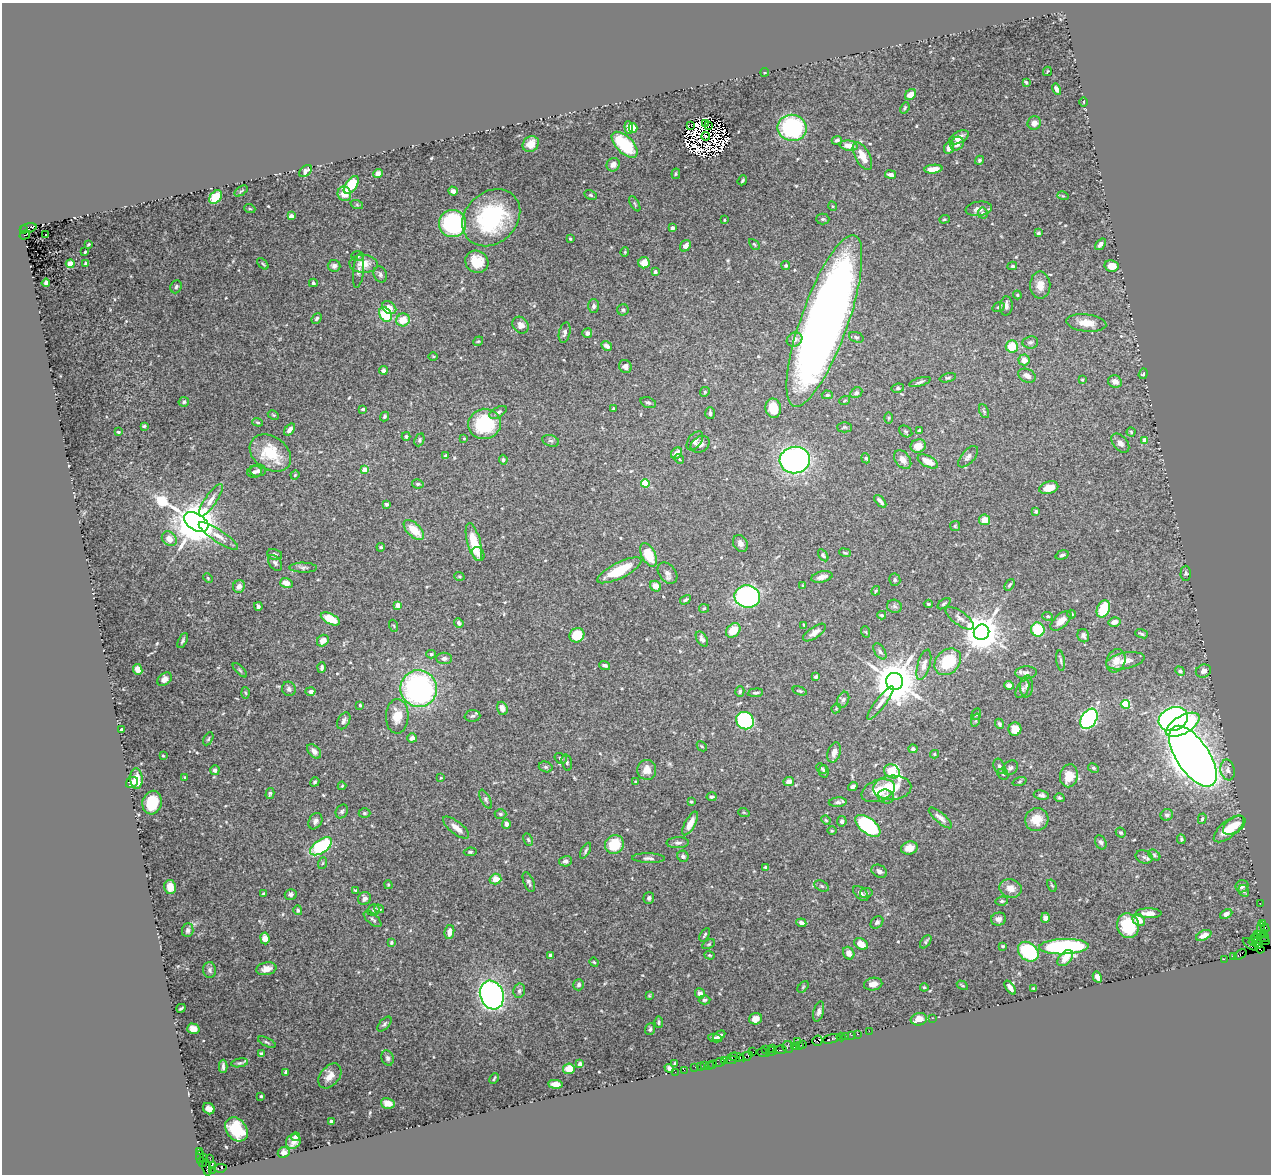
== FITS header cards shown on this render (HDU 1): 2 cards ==
NAXIS1  =                 1269
NAXIS2  =                 1172

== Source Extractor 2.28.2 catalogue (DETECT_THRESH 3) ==
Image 1269 x 1172 px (HDU 1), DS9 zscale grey, 1 PNG px = 1 image px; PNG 1273 x 1176 px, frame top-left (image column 1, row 1172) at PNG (2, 3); each listed source drawn as its Kron ellipse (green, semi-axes under 4 px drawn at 4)
Background 1.42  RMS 0.019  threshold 0.0563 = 3 sigma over >= 5 px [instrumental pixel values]
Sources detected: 550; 12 with non-positive FLUX_AUTO (blend fragments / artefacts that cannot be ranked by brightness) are neither listed nor drawn; of the other 538, the 500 brightest by FLUX_AUTO listed and drawn (38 fainter detections omitted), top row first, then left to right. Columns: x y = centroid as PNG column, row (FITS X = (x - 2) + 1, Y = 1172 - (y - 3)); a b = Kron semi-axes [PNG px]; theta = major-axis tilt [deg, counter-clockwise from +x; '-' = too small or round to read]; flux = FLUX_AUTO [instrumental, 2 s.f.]
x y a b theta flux
1047 71 5 2 - 1.3
765 72 4 2 - 1.2
1026 82 3 2 - 1.7
1056 89 6 3 -60 4.6
910 94 6 5 - 11
1084 102 4 3 - 1.4
905 108 6 4 68 1.8
706 123 3 2 - 1.3
1034 123 7 6 - 6.9
691 125 3 2 - 73
708 125 3 2 - 1.8
629 128 6 4 -85 8.1
633 128 5 4 - 8.6
792 128 15 13 -10 150
706 136 4 2 - 2.8
959 137 10 5 27 8.4
837 140 5 3 - 2.3
531 144 9 7 44 13
957 144 7 6 - 8
625 145 16 8 -45 56
849 146 9 5 -7 12
949 148 6 4 68 7.4
862 156 15 7 -62 16
979 160 5 4 - 2.5
613 165 7 6 - 7
933 169 9 4 7 12
306 171 7 5 43 5.1
378 174 5 4 - 7.7
676 174 5 4 - 1.7
891 174 5 3 - 5
742 180 5 3 - 1.7
351 185 10 5 53 36
241 191 7 3 32 1.6
453 191 4 4 - 4.2
344 194 7 6 - 15
590 195 6 4 -27 1.9
1063 196 5 3 - 1.4
215 197 8 5 51 25
635 204 8 3 -60 1.5
357 205 6 4 -19 1.6
832 206 5 3 - 1.2
250 209 5 3 - 1.3
979 209 13 7 8 7.3
983 213 5 5 - 2.9
291 216 4 4 - 4.4
491 218 32 25 43 140
823 219 6 5 - 2
944 219 5 4 - 1.5
724 220 3 3 - 1.2
453 223 13 13 - 140
28 228 8 4 14 1200
672 228 4 3 - 5.9
24 230 4 3 - 540
1038 233 3 3 - 1.9
25 235 5 3 - 240
46 235 3 3 - 4.2
570 239 3 3 - 1.6
89 244 3 2 - 1.3
754 244 6 3 -45 1.4
1100 244 6 4 50 5.5
685 246 6 5 - 6.2
85 252 3 2 - 1.2
625 252 4 4 - 1.3
357 256 6 5 - 2.8
477 262 12 11 - 27
85 263 3 3 - 1.8
644 263 6 5 - 13
70 264 4 4 - 27
263 264 7 3 -45 1.5
364 264 14 9 -3 17
334 266 6 6 - 3.7
786 266 4 4 - 2.2
1012 266 5 3 - 1.6
1112 266 7 6 - 16
358 271 17 5 83 4.9
655 272 4 3 - 4.4
380 274 8 6 -66 3.7
46 283 4 4 - 3.4
313 283 4 3 - 2.1
1040 285 13 10 -89 13
176 287 6 5 - 3.1
1017 295 4 4 - 1.3
593 306 7 5 90 3.3
1006 306 9 6 87 4.6
999 307 6 4 20 2.4
389 308 8 5 -38 10
623 310 5 5 - 2.4
385 315 8 5 -60 57
317 318 6 4 47 2.2
403 320 7 6 - 20
824 321 90 23 70 1400
1086 323 20 8 -6 20
521 325 9 7 -47 7
565 333 10 5 77 4.7
587 333 5 5 - 4.2
856 337 8 5 -20 2.4
794 340 8 6 28 5.7
478 341 5 4 - 1.7
1030 342 8 6 6 3.1
607 346 6 4 -30 5.9
1012 346 6 6 - 27
433 357 5 3 - 1.3
1024 360 5 5 - 9.1
625 367 7 6 - 5.2
383 370 4 4 - 3.3
1143 374 5 4 - 2.3
1027 376 9 6 -27 6.2
948 378 8 4 15 2.1
1082 380 4 3 - 1.2
920 382 11 3 16 2.6
1115 382 7 6 - 9
898 388 6 4 9 2.3
705 392 5 4 - 1.6
856 393 6 5 - 3.3
827 395 5 4 - 2.5
845 400 5 3 - 1.2
184 402 5 4 - 2.8
648 403 8 5 -19 2.9
613 408 3 3 - 1.7
773 408 10 8 -79 25
363 409 3 3 - 1.9
984 411 7 4 -65 1.9
498 412 10 5 29 4.3
710 413 6 5 - 3.5
273 415 6 3 -25 1.4
384 417 5 4 - 2.1
889 418 5 3 - 1.4
258 422 5 4 - 1.7
484 424 16 15 - 78
144 426 3 3 - 2
844 427 7 5 0 2
289 430 7 4 51 4.8
919 430 3 2 - 1.3
906 431 7 5 -34 2.2
118 432 4 3 - 1.4
1131 432 4 4 - 1.5
406 436 4 4 - 2.3
464 438 4 4 - 1.3
419 440 6 4 66 2.1
1145 440 4 4 - 11
551 441 9 5 -17 2.8
695 441 11 6 53 4.6
1120 443 11 7 -49 6.1
700 444 10 7 33 5
918 446 8 6 20 13
270 453 22 16 -36 45
677 453 6 5 - 7.4
446 456 4 3 - 2.7
968 457 13 6 48 5.1
866 458 5 4 - 1.8
679 459 5 3 - 1.5
503 460 5 4 - 2.4
795 460 15 13 7 470
903 460 10 7 -50 9.1
928 461 11 5 -27 16
364 470 4 4 - 19
258 471 8 6 4 4.1
254 472 7 6 - 3.7
295 475 4 4 - 1.2
645 483 4 4 - 43
418 484 6 4 -12 2
1049 488 10 6 16 18
211 500 19 5 55 9.4
880 501 7 3 -48 3.7
386 504 3 3 - 2.5
1036 511 4 4 - 2.6
984 520 5 5 - 13
196 522 13 8 -31 5700
955 526 5 5 - 1.6
414 530 13 6 -44 22
218 536 23 6 -33 12
169 539 8 6 -42 11
474 542 19 6 -75 34
740 543 9 7 -62 5.8
381 547 4 3 - 1.9
845 553 6 3 -20 1.3
274 554 8 5 -12 2.9
478 554 7 5 -56 4.9
649 555 12 7 -62 34
823 555 6 4 -55 2.2
1062 555 7 4 16 2.5
275 563 9 6 -54 3.3
303 568 14 5 -1 3.7
619 570 24 8 27 40
667 573 12 8 -52 5.9
1186 573 7 5 89 2.5
459 576 5 3 - 1.4
822 577 11 5 13 7.1
208 578 5 3 - 1.2
895 580 6 5 - 2.3
286 583 6 5 - 9.5
803 585 4 3 - 1.3
1010 585 6 3 55 1.9
239 586 6 5 - 6.7
656 586 6 5 - 11
876 591 5 3 - 1.5
747 596 13 11 -11 290
685 600 6 4 30 2.1
928 604 4 3 - 1.5
944 604 7 4 37 2.1
398 605 4 4 - 23
258 606 4 3 - 2.4
894 606 7 6 - 3.2
704 608 5 4 - 1.6
1103 609 9 6 69 34
1072 614 4 4 - 1.6
882 615 4 3 - 1.6
1048 616 5 4 - 1.8
960 618 17 7 -35 6.9
330 619 10 5 -26 26
1061 621 13 6 42 12
1114 622 6 4 14 6.4
459 623 5 4 - 3.4
804 625 4 2 - 1.3
394 626 6 3 -71 1.3
1038 629 7 6 - 50
733 630 8 6 44 20
866 632 6 3 -71 1.3
982 632 8 7 - 3100
814 633 13 5 35 8
1141 634 6 3 -19 2
577 635 7 7 - 36
1083 636 7 5 -68 3.7
702 639 8 5 -57 5
183 641 8 4 63 2.3
323 641 6 5 - 7.9
880 651 9 5 -56 3
431 654 5 4 - 1.7
444 658 8 5 -4 4.4
1061 660 10 3 -83 2.7
1116 661 12 9 66 11
1125 661 19 8 11 12
948 662 15 11 46 49
605 665 5 3 - 3.2
924 665 16 6 74 7.9
322 667 5 4 - 3.2
138 669 5 4 - 8.4
240 670 9 4 -45 2.2
1180 671 5 4 - 2.9
1203 671 8 6 21 5.4
1026 673 11 6 3 4.7
816 677 4 3 - 2.5
164 679 8 6 36 6
895 681 8 8 - 5200
1009 685 5 4 - 6.6
1026 687 11 6 87 3.9
289 689 7 6 - 3.6
419 689 18 18 - 270
1023 689 10 5 57 4
310 691 5 4 - 3.3
740 691 5 4 - 2.1
800 691 7 3 -18 1.7
245 693 5 3 - 1.4
755 693 8 4 4 2.6
843 700 8 5 65 3.5
880 703 20 5 52 8.4
1125 704 4 4 - 56
360 705 3 3 - 2
502 708 7 5 -71 6.1
836 708 5 4 - 1.6
976 714 6 4 68 1.9
397 716 17 11 88 20
472 716 8 6 4 3
1089 719 11 7 59 260
1173 719 15 11 20 260
976 720 7 4 72 2
344 721 9 6 62 4.4
745 721 9 8 - 150
999 724 5 4 - 2.3
1183 725 19 9 30 140
122 729 3 3 - 2.2
1015 729 7 6 - 20
412 738 5 4 - 5.6
208 739 7 4 61 1.8
702 746 5 3 - 1.3
913 749 4 4 - 3.3
314 751 8 5 -47 5.5
834 752 10 6 74 6.9
934 754 4 4 - 1.5
163 756 4 4 - 1.2
1193 756 35 16 -56 2500
560 758 6 5 - 2.1
567 762 8 5 -74 2.4
999 766 8 5 -66 3.4
546 767 7 5 -15 2.4
822 768 6 4 -40 1.8
1010 768 8 6 40 4.4
1093 768 6 4 -27 2
215 770 5 4 - 4
647 770 10 9 - 13
1228 770 10 7 -81 5.6
824 771 6 5 - 2.5
892 771 8 6 -31 72
1003 774 6 5 - 2.1
1069 776 11 9 80 19
185 777 3 3 - 1.3
441 778 3 2 - 1.4
136 779 10 6 -88 20
315 782 5 4 - 1.8
636 782 4 3 - 1.3
789 782 5 4 - 6.9
1019 782 7 3 19 1.6
132 783 6 5 - 4.3
342 786 4 3 - 1.3
853 786 5 4 - 4.3
892 788 19 12 3 32
878 791 17 10 21 23
270 793 5 3 - 2.1
1041 795 8 4 -8 2.7
886 796 8 7 - 6.6
712 797 5 3 - 2.2
1059 798 5 4 - 2
485 799 10 4 -62 2.9
691 802 3 3 - 1.6
838 802 9 4 4 3.8
152 803 12 9 77 33
342 811 7 5 58 2.4
364 813 6 4 0 2.1
744 813 6 3 -20 1.3
500 814 6 4 -2 2
1167 815 6 5 - 3.5
940 818 15 5 -41 6.4
1202 819 5 4 - 1.8
826 820 5 4 - 1.5
1037 820 12 11 - 17
315 821 8 6 59 4.5
842 821 5 4 - 3.9
690 823 13 5 61 12
506 824 5 4 - 4.6
1234 825 13 7 34 16
868 826 14 7 -38 150
456 828 16 6 -38 11
1229 829 18 8 40 27
832 830 5 3 - 1.2
1121 833 5 4 - 2
1181 839 5 4 - 2
528 840 6 4 -63 2
1101 842 7 5 -65 2.9
678 843 11 5 2 3.9
614 844 10 9 - 37
321 846 13 6 34 120
909 848 8 6 17 12
585 851 8 4 62 2.6
470 852 6 4 8 2
1154 855 7 4 -39 2.3
683 856 6 5 - 3.6
1144 857 9 6 -19 3.4
648 858 16 5 -2 4.4
566 861 6 5 - 4.4
323 863 6 4 70 1.3
766 868 4 3 - 3.9
879 871 8 6 -29 3.9
495 879 6 5 - 14
529 882 10 5 -67 3.4
388 885 4 3 - 1.3
1052 885 6 4 -61 1.8
822 886 8 5 -27 2.2
1242 886 6 6 - 4.5
170 887 7 5 -79 10
1011 888 11 9 -16 11
356 890 4 3 - 1.4
1244 891 6 5 - 2.7
861 893 9 5 -44 6
866 893 6 5 - 2.6
264 894 4 3 - 1.7
291 894 6 5 - 3.8
649 898 6 5 - 2.8
364 899 7 6 - 5.6
1002 901 6 4 9 2.3
1260 903 2 2 - 33
379 909 5 4 - 2.4
298 910 5 4 - 3.2
373 910 6 5 - 2.2
1149 913 13 5 0 8.4
1226 914 6 4 25 4.9
1045 918 5 4 - 4
372 919 11 5 -41 3.1
999 919 7 6 - 4.8
1139 920 7 5 -41 14
877 922 7 5 43 3.3
801 923 5 3 - 4
1263 924 3 3 - 98
1128 926 12 11 - 43
1265 928 4 3 - 190
188 930 7 6 - 2.8
1261 931 8 2 87 130
449 932 7 5 80 10
1264 933 3 3 - 130
1257 934 2 2 - 65
705 935 7 4 60 2.1
1204 935 8 4 27 7.3
1264 937 5 3 - 36
265 938 6 4 -83 11
1260 939 10 3 -21 100
1253 941 4 2 - 680
391 942 3 3 - 1.6
926 942 7 4 55 2
1257 943 6 3 -37 1600
709 944 7 4 27 1.6
861 944 7 5 -32 14
1250 944 9 3 -38 340
1003 946 3 3 - 1.3
1064 947 24 7 2 200
1260 949 4 3 - 160
1028 952 11 8 -40 96
849 953 6 5 - 8.1
1240 954 7 3 35 160
550 955 3 3 - 4.3
710 955 5 4 - 1.6
1233 957 4 2 - 55
1065 958 9 6 47 13
1224 959 2 2 - 34
594 962 5 3 - 1.5
266 969 10 6 10 10
210 970 8 6 -87 3.3
1097 977 6 4 -60 8.6
873 984 9 6 10 6.8
579 985 6 5 - 4.3
962 985 6 2 -30 1.2
803 987 7 4 46 1.6
924 987 4 4 - 1.2
1010 988 8 3 -54 5.9
1033 988 3 3 - 1.3
519 991 7 6 - 3.4
700 993 5 5 - 5.5
492 995 15 11 -70 420
649 996 4 4 - 1.3
704 1000 6 4 4 2.4
181 1008 5 2 - 1.3
819 1012 10 5 74 4.3
932 1018 2 2 - 25
756 1019 6 5 - 6.8
919 1019 8 6 13 13
659 1022 6 3 -87 2
384 1024 9 5 47 3.1
193 1029 6 5 - 10
650 1029 6 4 70 2.7
869 1031 2 2 - 35
857 1034 3 2 - 79
851 1035 2 2 - 47
719 1036 7 4 32 4.7
845 1036 2 2 - 60
841 1037 4 3 - 53
715 1038 7 4 -10 3.5
831 1039 9 3 14 210
797 1041 2 2 - 55
817 1041 5 5 - 130
267 1042 9 3 -25 2
803 1045 3 2 - 68
799 1046 3 2 - 94
788 1047 6 5 - 290
795 1047 3 3 - 85
772 1048 2 2 - 83
766 1050 4 3 - 37
780 1050 6 3 8 340
753 1052 2 2 - 75
771 1052 5 3 - 93
763 1053 6 3 -9 230
261 1054 3 3 - 2
733 1056 2 2 - 100
746 1056 7 3 23 170
736 1057 8 3 -8 310
388 1058 8 6 -68 3.6
731 1060 5 2 - 110
724 1061 3 3 - 96
719 1062 6 2 18 96
240 1063 8 3 9 2.3
580 1064 4 4 - 3.4
675 1064 3 3 - 2
713 1064 2 2 - 20
704 1065 3 3 - 200
709 1065 2 2 - 14
223 1066 7 3 88 3.1
700 1066 2 2 - 22
695 1067 2 2 - 44
669 1068 5 4 - 3.9
569 1069 6 5 - 18
684 1070 2 2 - 17
286 1072 4 3 - 2.2
675 1072 2 2 - 15
330 1076 14 9 50 12
494 1078 5 2 - 1.2
556 1084 7 4 -4 11
261 1096 3 3 - 1.6
388 1103 7 5 -12 9.4
209 1109 6 5 - 6.2
331 1122 4 4 - 4.8
236 1129 13 10 -52 53
295 1137 4 4 - 3.1
293 1142 8 7 - 8.5
199 1151 3 2 - 63
284 1152 6 5 - 3.9
200 1156 6 2 86 77
203 1157 4 3 - 51
210 1158 2 2 - 35
202 1162 5 3 - 150
212 1166 3 3 - 310
207 1168 8 4 -80 310
221 1168 6 3 8 160
213 1170 3 2 - 28
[38 fainter detections neither listed nor drawn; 12 non-positive-flux detections neither listed nor drawn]